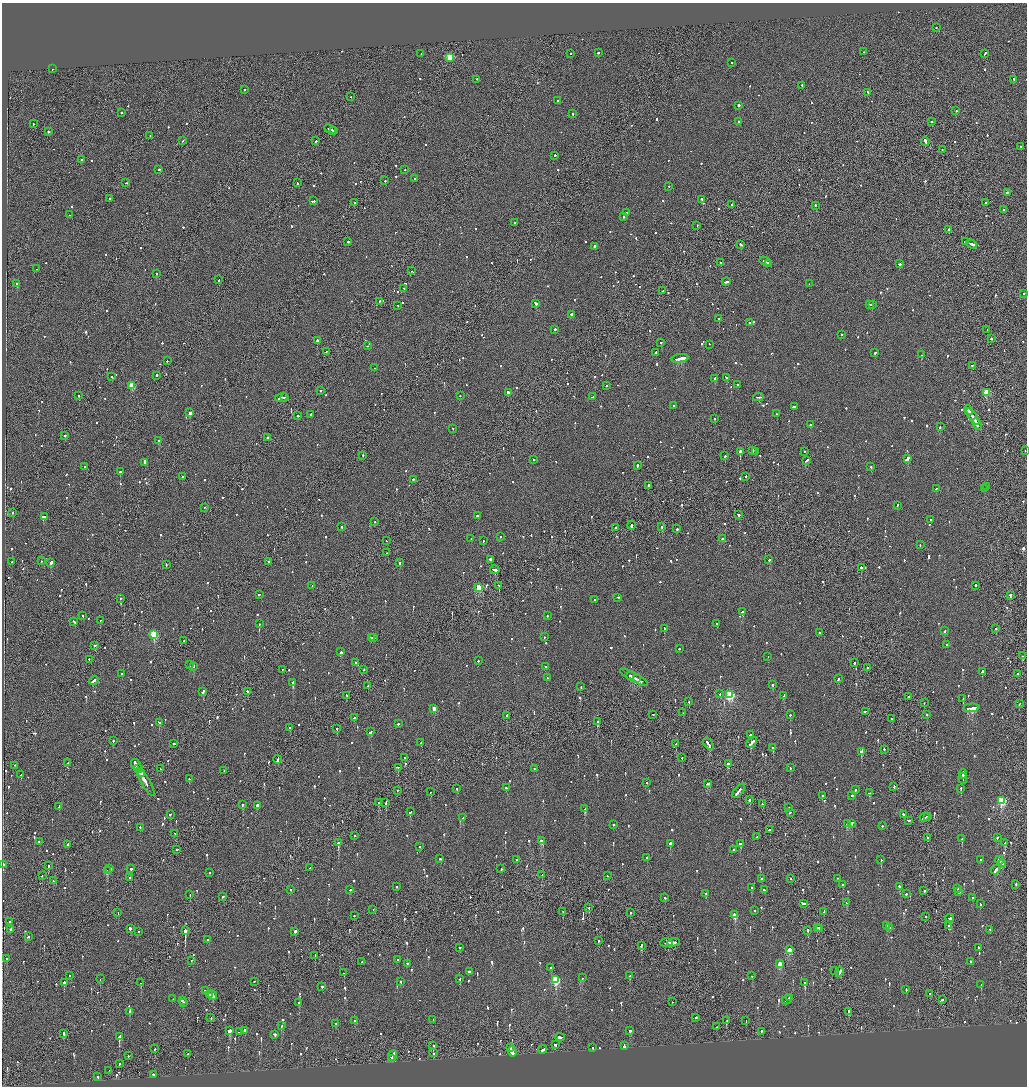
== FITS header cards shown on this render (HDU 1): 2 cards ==
NAXIS1  =                 2050
NAXIS2  =                 2168

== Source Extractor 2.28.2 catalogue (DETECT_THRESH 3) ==
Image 2050 x 2168 px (HDU 1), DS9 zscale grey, zoomed out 1/2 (1 PNG px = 2 x 2 image px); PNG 1029 x 1088 px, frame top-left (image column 2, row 2168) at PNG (2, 3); each listed source drawn as its Kron ellipse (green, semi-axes under 4 px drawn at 4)
Background -0.0999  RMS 0.066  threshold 0.199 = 3 sigma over >= 5 px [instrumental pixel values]
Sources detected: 1332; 63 cannot appear on this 1/2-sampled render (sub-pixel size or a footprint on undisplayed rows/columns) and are neither listed nor drawn; of the other 1269, the 500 brightest by FLUX_AUTO listed and drawn (769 fainter detections omitted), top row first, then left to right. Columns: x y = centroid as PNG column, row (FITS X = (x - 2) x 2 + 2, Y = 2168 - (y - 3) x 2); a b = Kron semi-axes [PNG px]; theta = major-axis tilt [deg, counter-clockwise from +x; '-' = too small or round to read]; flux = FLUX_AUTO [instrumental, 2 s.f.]
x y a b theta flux
936 28 2 2 - 110
864 52 2 2 - 120
598 53 2 2 - 280
421 54 2 1 - 120
570 54 2 1 - 120
985 54 3 2 - 200
450 58 3 3 - 640
731 63 2 2 - 100
52 69 2 2 - 150
477 80 2 2 - 200
1014 80 2 2 - 160
802 86 2 2 - 410
244 90 2 2 - 96
868 93 2 1 - 110
351 97 2 2 - 120
558 101 2 2 - 98
738 106 2 2 - 1100
956 111 2 2 - 120
121 113 2 2 - 110
573 114 2 2 - 140
739 122 2 2 - 150
931 122 2 2 - 290
33 124 2 2 - 100
330 129 6 2 -27 770
334 131 2 1 - 170
48 132 2 1 - 2200
150 136 2 1 - 180
182 141 2 2 - 110
316 141 2 1 - 390
925 142 4 1 - 470
1021 147 2 1 - 160
942 150 2 1 - 130
555 156 2 2 - 110
82 160 2 2 - 150
159 170 2 2 - 160
405 170 2 2 - 92
415 179 2 2 - 280
385 181 2 2 - 120
126 183 3 2 - 140
297 183 2 2 - 95
669 187 2 2 - 93
1007 193 2 2 - 320
109 199 2 1 - 190
702 200 3 2 - 230
313 201 3 2 - 260
354 203 2 2 - 160
986 203 2 1 - 360
731 205 3 1 - 130
815 206 2 2 - 100
1003 210 2 1 - 220
627 213 2 2 - 110
69 215 2 2 - 100
624 217 2 2 - 140
515 223 2 1 - 98
697 226 2 1 - 120
949 230 2 2 - 430
348 242 2 2 - 160
965 242 4 2 - 220
741 245 3 2 - 170
972 245 5 2 - 440
594 247 2 2 - 780
765 262 6 2 -29 480
721 263 2 2 - 140
769 264 3 2 - 280
899 264 3 2 - 380
36 269 2 1 - 140
411 271 2 1 - 95
157 274 2 2 - 490
218 280 3 2 - 130
726 282 4 2 - 350
17 284 2 2 - 1300
809 284 2 1 - 160
404 289 2 2 - 96
663 291 2 2 - 120
1023 294 2 2 - 240
380 302 2 2 - 90
536 304 3 2 - 340
869 305 2 2 - 220
872 305 2 2 - 510
398 306 2 1 - 120
571 315 3 2 - 270
719 319 2 2 - 210
749 323 2 2 - 98
555 330 2 2 - 250
987 330 2 1 - 100
841 335 2 1 - 220
991 339 2 2 - 240
317 341 3 2 - 290
660 343 2 2 - 220
709 345 2 2 - 94
367 346 2 2 - 110
326 352 2 2 - 110
656 353 3 2 - 250
875 353 2 2 - 97
921 355 2 2 - 100
680 359 9 2 10 3200
167 361 2 2 - 140
972 366 2 2 - 120
375 368 2 2 - 96
156 376 2 2 - 230
111 377 2 2 - 120
726 378 4 2 - 190
714 379 2 2 - 780
737 385 2 2 - 200
132 386 3 3 - 420
606 386 2 2 - 250
320 391 2 1 - 180
508 393 2 2 - 1000
986 393 3 3 - 560
79 396 2 2 - 300
460 396 2 2 - 93
593 397 3 2 - 250
758 397 5 2 - 300
281 398 6 2 17 410
284 398 2 1 - 130
673 406 2 2 - 94
794 407 3 2 - 130
969 411 5 2 - 300
190 413 2 2 - 4200
777 414 2 2 - 120
311 415 2 2 - 620
298 416 3 2 - 150
973 417 9 2 -56 700
715 419 2 2 - 110
977 424 6 2 -63 450
810 425 2 2 - 100
940 427 2 2 - 110
453 429 2 2 - 100
65 436 2 2 - 140
267 438 2 2 - 280
159 441 2 2 - 450
740 451 2 2 - 2400
753 451 2 2 - 250
1025 451 2 2 - 110
755 452 2 2 - 110
804 452 2 2 - 120
363 456 2 2 - 110
725 456 2 2 - 750
907 459 3 2 - 660
534 460 2 2 - 130
806 461 3 2 - 270
144 463 4 2 - 280
637 466 3 2 - 190
84 467 2 2 - 100
871 467 2 2 - 97
120 472 2 2 - 600
183 477 2 2 - 440
746 477 2 2 - 210
413 480 2 2 - 230
648 486 2 2 - 310
987 487 2 1 - 91
936 489 2 2 - 94
984 489 2 2 - 190
897 506 3 2 - 170
204 508 2 2 - 90
12 513 2 1 - 430
738 515 3 2 - 230
477 516 2 2 - 540
44 517 4 2 - 510
931 520 2 2 - 130
375 522 2 2 - 140
631 526 4 2 - 420
341 527 2 2 - 130
662 527 2 2 - 870
615 528 2 2 - 140
677 529 2 2 - 610
500 537 2 2 - 110
471 539 2 2 - 110
722 539 2 2 - 140
386 541 2 2 - 100
483 541 2 2 - 290
920 545 2 2 - 100
387 553 2 2 - 130
490 560 2 2 - 780
769 560 2 1 - 500
41 561 2 2 - 140
12 562 2 2 - 92
268 562 2 1 - 150
51 563 3 2 - 600
400 563 2 2 - 150
166 565 3 1 - 220
861 568 2 2 - 350
495 570 5 2 - 1300
312 586 2 2 - 97
499 586 2 1 - 110
975 586 2 2 - 160
479 588 3 3 - 570
259 595 2 2 - 96
1010 596 4 2 - 360
618 598 3 2 - 150
121 599 2 2 - 90
595 600 2 2 - 470
742 612 2 2 - 640
83 616 2 2 - 110
547 616 2 2 - 160
100 621 2 1 - 340
74 622 3 2 - 190
259 624 2 2 - 420
717 624 2 2 - 110
664 629 2 2 - 160
996 629 2 2 - 120
945 631 3 2 - 140
819 633 2 2 - 150
154 635 3 3 - 900
544 637 2 2 - 130
371 638 3 2 - 160
373 638 3 2 - 310
184 641 2 1 - 120
947 645 2 2 - 180
95 646 2 2 - 150
679 649 2 2 - 150
341 652 2 2 - 460
1022 656 2 2 - 130
768 657 2 2 - 140
89 660 2 1 - 120
478 661 2 2 - 100
355 663 3 2 - 94
854 663 2 2 - 140
190 665 2 2 - 130
193 667 2 2 - 320
545 667 2 1 - 120
867 668 2 1 - 170
282 670 2 1 - 120
364 670 2 2 - 120
982 672 3 2 - 150
122 674 2 2 - 120
1018 674 3 2 - 150
630 676 4 2 - 250
547 678 2 2 - 110
634 678 16 2 -29 630
637 679 2 1 - 170
838 679 2 2 - 270
94 681 5 2 - 350
293 683 3 2 - 1200
773 685 2 2 - 150
368 686 2 1 - 110
581 687 2 2 - 130
203 692 4 2 - 170
248 692 3 2 - 380
720 694 2 2 - 180
730 695 3 3 - 1700
347 696 2 2 - 91
784 696 3 2 - 570
908 697 2 2 - 130
963 699 2 2 - 110
689 702 2 2 - 140
924 703 2 2 - 100
1019 704 2 1 - 130
971 708 8 2 3 1100
434 709 2 2 - 200
865 712 3 2 - 260
683 713 2 2 - 120
653 715 2 2 - 160
790 715 2 2 - 230
927 715 2 2 - 190
507 716 3 2 - 140
355 718 2 2 - 200
891 719 2 1 - 150
597 722 2 2 - 120
159 723 4 2 - 190
398 724 2 2 - 200
290 728 2 2 - 230
337 729 2 2 - 120
371 732 3 2 - 250
751 735 3 2 - 190
113 741 2 2 - 440
421 743 3 2 - 220
752 743 6 2 44 410
174 744 2 2 - 370
676 744 2 1 - 92
708 744 7 2 -56 500
773 748 2 2 - 150
884 750 2 2 - 92
861 752 3 2 - 730
405 758 2 2 - 250
682 758 2 2 - 100
278 760 4 1 - 420
68 763 2 1 - 170
728 764 3 2 - 240
15 766 2 2 - 110
136 766 7 2 -59 700
398 768 2 2 - 120
790 768 2 2 - 110
139 769 4 2 - 670
160 769 2 1 - 100
534 769 2 2 - 99
224 771 2 2 - 200
142 774 2 2 - 1100
963 774 4 2 - 310
21 775 2 2 - 130
189 779 2 2 - 91
963 779 5 2 - 380
146 782 16 2 -60 990
647 783 2 1 - 110
707 784 4 2 - 330
894 787 3 2 - 130
506 788 2 2 - 110
457 789 2 2 - 99
961 789 2 2 - 160
855 790 2 2 - 240
397 791 2 1 - 160
739 791 8 2 52 570
430 792 2 1 - 290
870 793 3 2 - 190
822 796 2 2 - 150
852 796 2 2 - 120
749 800 2 2 - 410
1002 801 3 3 - 1100
378 803 2 1 - 580
386 803 4 2 - 180
762 804 2 1 - 300
242 805 2 2 - 310
257 806 2 2 - 120
59 807 3 2 - 150
789 808 2 2 - 120
585 809 2 2 - 320
410 812 3 2 - 260
790 813 2 2 - 230
170 815 2 1 - 100
903 815 2 2 - 340
927 816 2 1 - 110
463 818 2 2 - 210
925 818 5 2 - 490
908 821 3 2 - 140
851 823 3 2 - 240
848 824 4 2 - 250
613 825 2 2 - 120
882 826 2 2 - 96
140 828 2 2 - 150
770 830 3 1 - 440
175 834 2 2 - 110
354 836 2 1 - 110
757 837 2 2 - 110
928 838 2 1 - 490
997 838 2 2 - 190
962 839 2 2 - 160
541 841 3 2 - 180
39 842 2 2 - 160
338 843 2 2 - 2000
1005 843 3 2 - 110
670 844 2 2 - 2400
740 844 3 2 - 230
68 845 2 2 - 270
419 847 2 2 - 160
176 850 2 1 - 130
734 850 2 2 - 200
647 858 2 2 - 120
440 859 2 2 - 360
517 860 2 2 - 350
881 860 2 2 - 280
980 860 2 2 - 110
999 861 4 2 - 310
1002 864 4 2 - 250
3 865 2 2 - 950
48 866 2 2 - 240
310 868 2 2 - 91
110 869 2 2 - 320
131 869 2 2 - 330
501 869 2 2 - 120
996 870 5 2 - 210
107 871 3 2 - 980
209 873 2 2 - 710
542 875 2 1 - 170
42 876 2 2 - 200
607 876 2 2 - 90
130 878 2 2 - 320
761 879 2 2 - 100
790 879 2 2 - 160
837 879 2 2 - 230
53 881 2 2 - 100
843 885 2 2 - 110
1016 885 2 2 - 240
397 887 2 2 - 91
899 887 3 2 - 130
751 888 2 2 - 110
958 889 2 1 - 430
290 890 2 2 - 110
350 890 2 2 - 110
764 890 2 2 - 92
924 891 2 2 - 230
958 892 2 2 - 590
706 894 2 2 - 210
906 894 2 2 - 140
190 895 2 1 - 100
223 897 3 2 - 130
665 898 2 2 - 110
973 898 2 2 - 180
846 903 4 2 - 230
804 904 3 2 - 120
980 904 2 2 - 110
589 908 2 2 - 160
373 910 2 2 - 89
754 911 2 2 - 260
563 912 2 1 - 150
824 912 3 1 - 170
118 913 2 1 - 140
630 913 2 2 - 200
735 915 3 3 - 340
354 916 2 2 - 94
925 917 2 2 - 310
950 919 4 2 - 840
9 922 2 1 - 450
887 926 2 2 - 170
949 926 2 2 - 110
817 928 2 2 - 130
890 928 3 2 - 130
130 929 3 2 - 670
819 929 2 2 - 160
11 930 2 2 - 180
990 930 2 2 - 150
185 931 2 1 - 4200
807 931 3 2 - 180
139 932 2 1 - 150
295 932 2 2 - 1100
28 937 3 2 - 180
207 940 2 2 - 110
598 941 2 2 - 120
666 943 6 1 3 320
674 943 6 2 2 410
641 946 3 2 - 230
460 948 2 2 - 540
978 948 2 2 - 270
789 950 3 2 - 370
315 956 3 1 - 360
7 959 2 2 - 120
397 960 2 2 - 120
191 961 2 2 - 120
362 962 2 2 - 170
971 962 2 2 - 170
407 964 2 2 - 120
780 964 3 2 - 300
550 968 2 2 - 130
835 971 3 1 - 130
469 972 2 2 - 730
840 972 5 2 - 370
344 973 2 2 - 120
69 976 2 2 - 110
630 976 2 2 - 500
752 976 2 2 - 220
582 978 2 2 - 180
100 979 2 1 - 150
460 979 2 2 - 230
556 980 4 3 - 1200
254 982 2 2 - 95
401 982 2 2 - 200
64 983 2 2 - 810
141 983 3 2 - 100
805 983 3 2 - 450
981 985 2 2 - 310
322 987 2 2 - 380
906 990 2 2 - 140
205 991 2 1 - 180
930 994 3 2 - 110
209 995 2 1 - 570
212 996 5 2 - 760
789 998 2 2 - 190
173 999 2 2 - 110
787 1000 5 2 - 350
942 1000 2 2 - 210
182 1001 2 2 - 310
672 1002 2 1 - 210
183 1003 2 2 - 140
299 1003 2 2 - 200
129 1012 2 2 - 120
849 1012 2 1 - 660
211 1018 2 1 - 190
696 1018 2 2 - 390
433 1020 2 1 - 94
355 1021 2 2 - 480
727 1021 2 1 - 210
746 1021 2 2 - 110
336 1024 2 2 - 190
281 1026 2 2 - 110
716 1027 2 1 - 330
230 1031 3 2 - 880
245 1031 2 2 - 180
630 1031 3 2 - 140
239 1032 2 1 - 210
761 1032 2 2 - 400
64 1034 3 1 - 350
275 1035 3 2 - 270
119 1037 3 2 - 1300
560 1038 4 2 - 340
555 1045 2 2 - 160
433 1046 2 2 - 660
624 1046 4 2 - 720
510 1048 3 1 - 240
593 1048 2 2 - 93
154 1049 3 2 - 100
543 1050 4 2 - 210
512 1052 5 2 - 780
434 1053 2 1 - 120
188 1054 2 2 - 510
128 1056 2 2 - 110
393 1056 5 2 - 1400
391 1059 3 1 - 820
120 1064 2 2 - 100
109 1071 3 2 - 470
153 1075 2 2 - 340
98 1077 2 2 - 190
At the frame edge (FLAGS 8, measured only in part): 1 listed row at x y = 1025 451
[769 fainter detections neither listed nor drawn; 63 sub-pixel or undisplayed-footprint detections neither listed nor drawn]